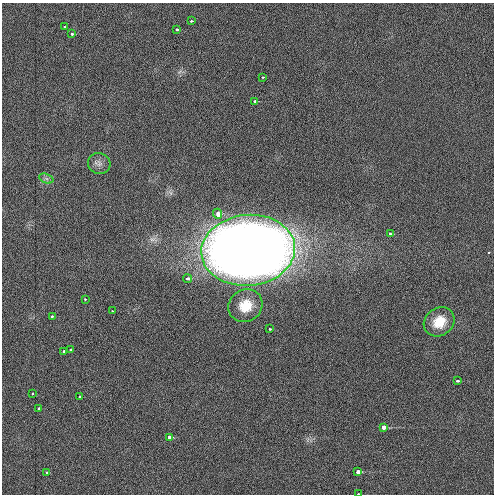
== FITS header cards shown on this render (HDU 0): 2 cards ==
NAXIS1  =                  492 / Axis length
NAXIS2  =                  492 / Axis length

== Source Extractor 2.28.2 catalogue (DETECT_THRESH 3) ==
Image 492 x 492 px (HDU 0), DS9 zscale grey, 1 PNG px = 1 image px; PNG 496 x 496 px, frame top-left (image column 1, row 492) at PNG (2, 3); each listed source drawn as its Kron ellipse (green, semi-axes under 4 px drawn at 4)
Background 3.03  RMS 3.3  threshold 9.89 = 3 sigma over >= 5 px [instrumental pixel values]
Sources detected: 29; all 29 listed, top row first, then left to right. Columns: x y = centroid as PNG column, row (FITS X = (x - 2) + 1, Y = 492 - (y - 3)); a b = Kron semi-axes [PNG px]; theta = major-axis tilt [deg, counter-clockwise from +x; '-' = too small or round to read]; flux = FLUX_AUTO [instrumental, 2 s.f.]
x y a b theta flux
191 21 3 2 - 490
64 27 3 3 - 440
176 29 3 3 - 870
72 34 3 3 - 770
262 77 3 2 - 350
255 101 3 3 - 1500
99 164 11 10 - 1300
46 178 7 4 -20 560
218 214 5 3 - 3600
390 234 3 3 - 490
248 250 47 35 5 560000
187 279 4 3 - 1600
85 299 3 3 - 410
245 306 17 16 - 5300
112 311 3 3 - 390
52 316 3 3 - 720
439 322 16 13 36 4400
269 329 3 3 - 360
70 349 3 3 - 480
64 351 3 2 - 670
457 381 3 3 - 750
32 394 3 2 - 310
80 397 3 3 - 930
39 409 3 3 - 1600
383 427 3 3 - 7900
170 437 3 3 - 5500
46 472 3 3 - 480
358 472 4 3 - 4200
358 494 3 2 - 470
At the frame edge (FLAGS 8, measured only in part): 1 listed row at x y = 358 494